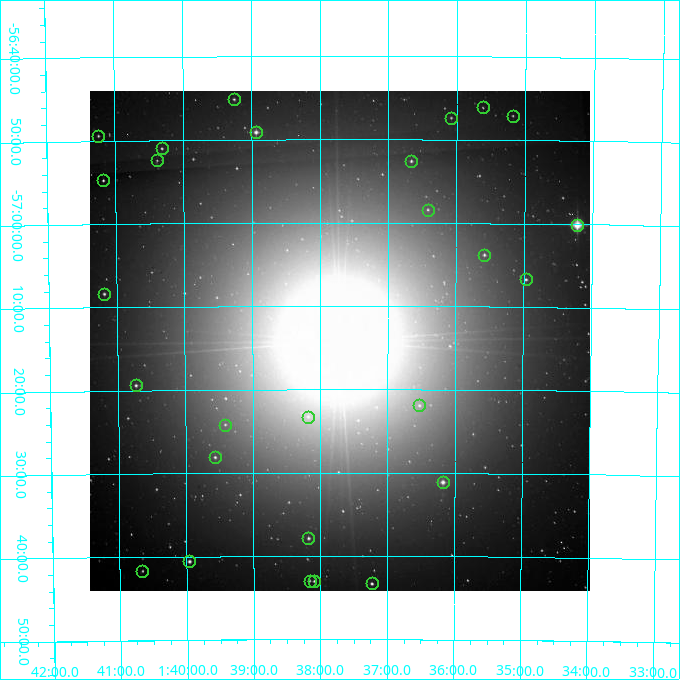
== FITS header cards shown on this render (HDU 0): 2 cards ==
NAXIS1  =                  500
NAXIS2  =                  500

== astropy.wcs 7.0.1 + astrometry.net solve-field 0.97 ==
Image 500 x 500 px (HDU 0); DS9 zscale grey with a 90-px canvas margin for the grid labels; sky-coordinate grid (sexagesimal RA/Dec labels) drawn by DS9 from the SOLVED WCS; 27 Tycho-2 reference stars matched to detected sources circled (green)
Header WCS: none
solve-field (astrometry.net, Tycho-2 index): SOLVED blind (the file carries no WCS)
Solved WCS: RA---TAN-SIP/DEC--TAN-SIP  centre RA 01:37:43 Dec -57:14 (24.43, -57.24 deg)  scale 7.2 arcsec/px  FOV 60.0' x 60.0'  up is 0 deg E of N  parity normal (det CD < 0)
(file carries no celestial WCS; the grid is the blind solution)
Tycho-2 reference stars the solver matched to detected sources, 27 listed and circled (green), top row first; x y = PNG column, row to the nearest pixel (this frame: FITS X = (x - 90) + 1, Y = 500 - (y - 91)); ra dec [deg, ICRS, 3 dp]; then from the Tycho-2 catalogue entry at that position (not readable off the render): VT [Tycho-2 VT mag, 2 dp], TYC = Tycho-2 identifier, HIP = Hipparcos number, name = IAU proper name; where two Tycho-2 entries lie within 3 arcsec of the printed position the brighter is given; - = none
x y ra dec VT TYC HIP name
234 99 24.813 -56.752 10.96 8478-248-1 - -
483 107 23.905 -56.768 12.65 8478-329-1 - -
513 116 23.796 -56.785 12.55 8478-188-1 - -
451 118 24.020 -56.789 11.78 8478-357-1 - -
256 132 24.734 -56.818 9.18 8478-354-1 - -
98 136 25.310 -56.823 11.55 8478-224-1 - -
162 148 25.078 -56.850 11.44 8478-288-1 - -
157 160 25.096 -56.874 12.63 8478-220-1 - -
411 161 24.166 -56.876 11.04 8478-177-1 - -
103 180 25.294 -56.912 11.76 8478-275-1 - -
428 210 24.104 -56.973 11.77 8478-279-1 - -
577 225 23.555 -57.001 6.80 8478-128-1 - -
484 255 23.896 -57.063 10.88 8478-269-1 - -
526 279 23.742 -57.111 11.08 8478-87-1 - -
104 294 25.296 -57.139 10.89 8478-94-1 - -
136 385 25.183 -57.323 11.37 8478-235-1 - -
419 405 24.132 -57.365 11.24 8478-1374-1 - -
308 417 24.545 -57.388 11.61 8478-1348-1 - -
225 425 24.853 -57.403 13.03 8478-1358-1 - -
215 457 24.891 -57.468 11.26 8478-355-1 - -
443 482 24.044 -57.518 10.15 8481-1133-1 - -
308 538 24.544 -57.631 10.91 8481-88-1 - -
189 561 24.990 -57.676 10.56 8481-61-1 - -
142 571 25.165 -57.694 12.82 8481-53-1 - -
310 581 24.540 -57.716 12.28 8481-42-1 - -
314 581 24.524 -57.717 12.41 8481-39-1 - -
372 583 24.308 -57.722 10.73 8481-36-1 - -